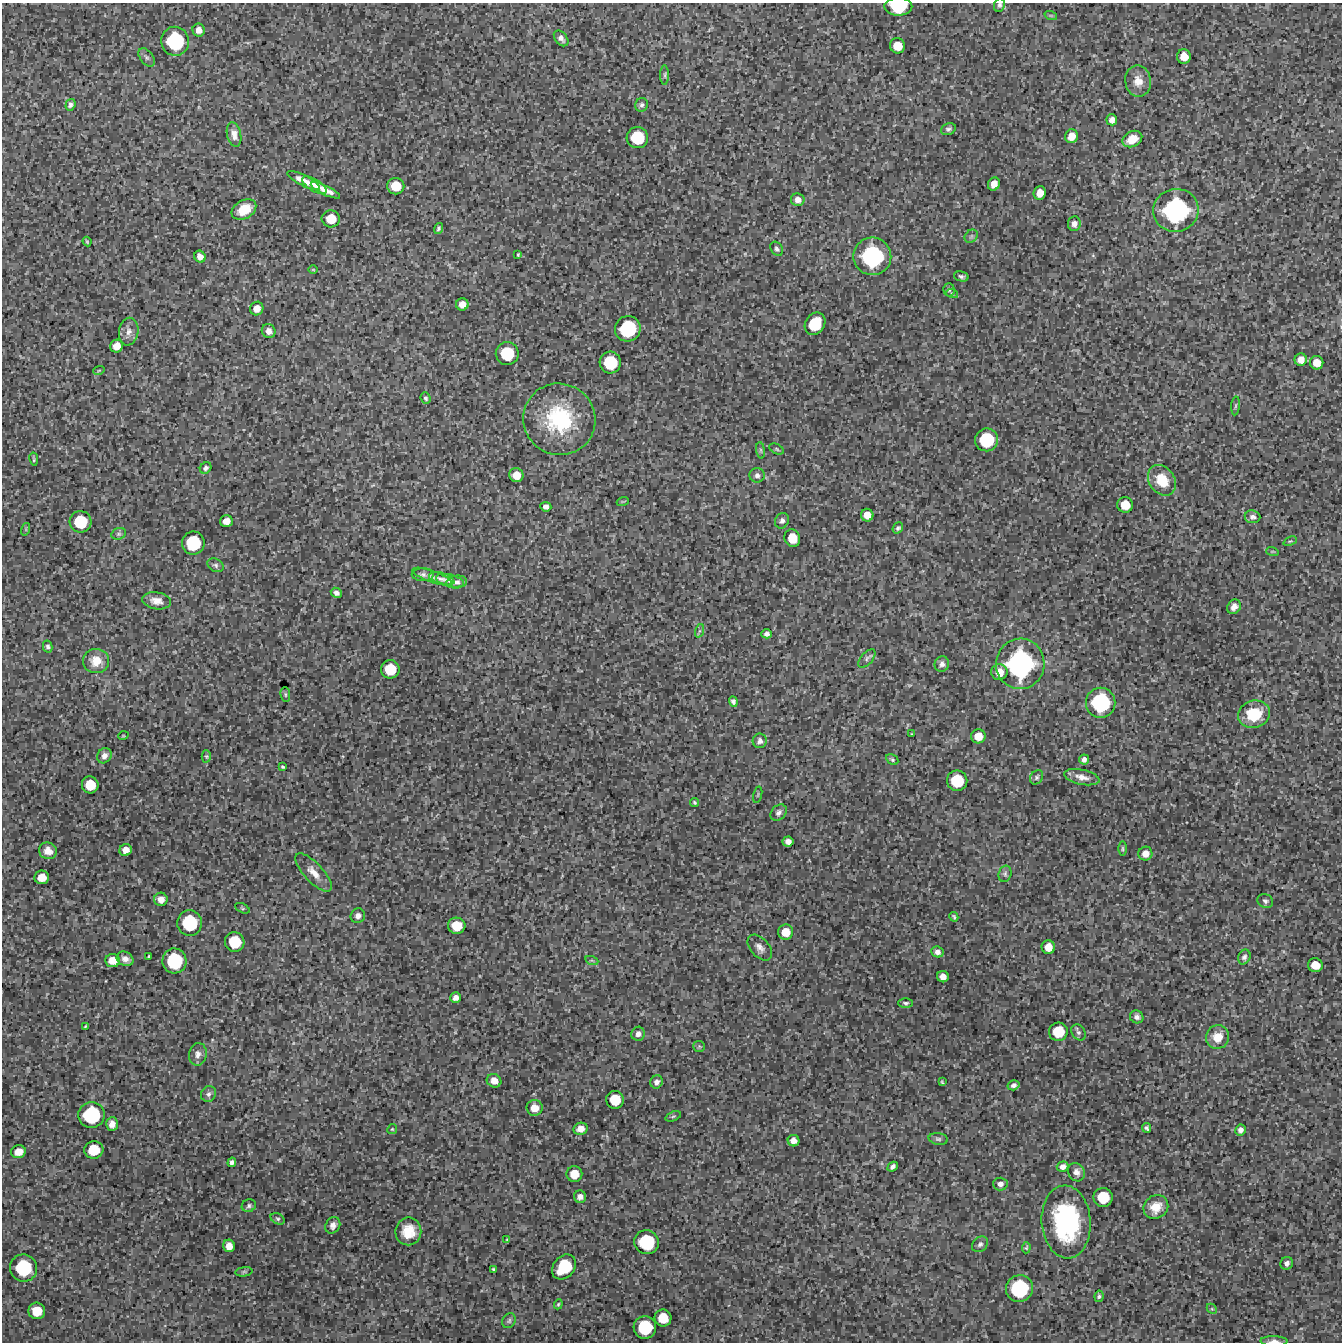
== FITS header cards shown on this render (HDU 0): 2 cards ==
NAXIS1  =                 1340 / length of data axis 1
NAXIS2  =                 1340 / length of data axis 2

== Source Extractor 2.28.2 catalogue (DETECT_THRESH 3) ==
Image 1340 x 1340 px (HDU 0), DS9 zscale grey, 1 PNG px = 1 image px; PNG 1344 x 1344 px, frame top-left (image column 1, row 1340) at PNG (2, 3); each listed source drawn as its Kron ellipse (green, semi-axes under 4 px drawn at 4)
Background 5460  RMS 580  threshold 1740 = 3 sigma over >= 5 px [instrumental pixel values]
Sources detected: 206; all 206 listed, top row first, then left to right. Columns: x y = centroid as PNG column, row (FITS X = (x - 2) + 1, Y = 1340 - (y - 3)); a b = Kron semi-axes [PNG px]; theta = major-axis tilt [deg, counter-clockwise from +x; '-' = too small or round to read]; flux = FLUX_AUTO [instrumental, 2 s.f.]
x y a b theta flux
999 5 7 5 67 9.2e+04
898 6 14 9 0 1.5e+06
1051 16 6 4 -19 5.5e+04
199 30 6 6 - 2.8e+05
561 38 9 6 -51 1.7e+05
175 41 14 14 - 2.4e+06
897 46 8 7 - 5.6e+05
1184 56 7 7 - 4.7e+05
147 57 10 6 -53 1.2e+05
665 75 10 4 90 7.3e+04
1138 81 15 13 -81 4.7e+05
70 105 6 5 - 1.2e+05
642 105 7 6 - 9.6e+04
1112 120 5 5 - 2.0e+05
948 129 8 5 19 9.8e+04
234 134 12 7 -78 2.7e+05
1071 136 7 6 - 3.8e+05
637 138 11 10 - 1.3e+06
1132 139 10 7 28 4.9e+05
304 180 18 5 -27 3.6e+05
994 184 7 6 - 3.2e+05
314 185 14 6 -31 2.2e+05
396 186 8 8 - 7.2e+05
325 190 16 4 -26 3.3e+05
1040 193 7 6 - 3.6e+05
798 200 7 6 - 2.2e+05
244 209 13 9 31 7.7e+05
1176 210 23 21 12 4.9e+06
331 219 9 8 - 6.7e+05
1074 224 7 6 - 1.9e+05
438 228 6 3 69 7.7e+04
971 236 7 6 - 9.1e+04
87 242 5 3 - 4.3e+04
777 249 7 5 -56 9.5e+04
518 255 4 2 - 4.1e+04
872 256 19 18 - 3.6e+06
200 257 6 5 - 2.4e+05
313 270 5 3 - 3.4e+04
961 276 7 5 -14 9.4e+04
949 290 6 5 - 6.7e+04
952 293 6 3 -19 4.9e+04
462 304 6 6 - 3.1e+05
257 309 7 6 - 3.1e+05
815 324 12 9 56 1.3e+06
628 329 13 12 - 2.1e+06
269 331 7 6 - 2.4e+05
129 332 14 9 81 2.5e+05
117 346 6 6 - 3.8e+05
507 353 11 11 - 1.4e+06
1301 360 6 6 - 3.0e+05
610 362 11 10 - 1.4e+06
1317 363 7 6 - 4.0e+05
99 370 6 3 20 3.6e+04
426 398 6 5 - 8.1e+04
1235 406 9 4 85 5.9e+04
559 419 36 35 - 3.6e+06
987 440 11 11 - 1.6e+06
777 449 7 5 -28 6.3e+04
761 450 8 4 -82 7.3e+04
34 459 7 3 -80 6.4e+04
206 468 6 5 - 1.0e+05
516 475 7 7 - 4.7e+05
757 475 7 7 - 1.5e+05
1162 480 16 13 -55 1.1e+06
623 501 6 3 18 4.0e+04
1125 505 8 7 - 6.0e+05
546 507 5 5 - 1.9e+05
867 515 6 6 - 3.4e+05
1252 517 8 6 -8 1.6e+05
226 521 6 6 - 3.0e+05
782 521 8 6 60 1.3e+05
80 522 11 10 - 1.3e+06
898 528 6 5 - 9.1e+04
26 529 6 4 73 5.0e+04
119 534 7 5 20 8.2e+04
792 538 9 7 -71 6.5e+05
1290 541 7 3 21 4.5e+04
193 543 11 11 - 1.6e+06
1272 551 6 4 -18 5.0e+04
215 565 9 6 -30 1.1e+05
423 575 11 6 -1 1.4e+05
432 577 21 5 -19 2.2e+05
442 579 13 6 -16 1.4e+05
450 581 14 6 -14 1.7e+05
457 582 10 6 6 1.5e+05
336 593 5 5 - 1.5e+05
157 601 15 8 -9 3.7e+05
1234 607 7 6 - 2.1e+05
699 631 7 4 71 7.1e+04
767 634 5 4 - 1.3e+05
48 646 6 4 -77 8.9e+04
867 658 11 5 49 1.1e+05
96 661 13 12 - 6.0e+05
942 664 8 7 - 1.6e+05
1020 664 25 24 - 5.7e+06
390 669 9 9 - 9.5e+05
999 672 8 8 - 4.6e+05
285 694 7 5 -84 6.7e+04
733 701 5 4 - 1.1e+05
1101 703 15 15 - 2.7e+06
1254 714 16 13 18 1.4e+06
911 734 4 2 - 2.9e+04
123 736 5 3 - 3.1e+04
978 736 7 7 - 4.3e+05
760 741 7 7 - 1.6e+05
104 756 8 6 55 1.9e+05
206 756 6 4 -89 5.5e+04
892 759 6 4 -30 6.9e+04
1084 759 5 5 - 1.4e+05
283 767 4 3 - 5.6e+04
1037 777 7 6 - 8.3e+04
1082 777 18 7 -12 3.2e+05
957 781 10 10 - 1.2e+06
90 785 8 8 - 7.7e+05
758 795 8 3 77 4.8e+04
695 802 5 4 - 5.8e+04
779 813 9 7 46 1.5e+05
788 841 5 5 - 2.1e+05
1123 849 7 3 90 5.5e+04
126 850 6 5 - 2.8e+05
48 851 9 8 - 3.0e+05
1145 854 7 7 - 2.8e+05
314 872 25 9 -47 5.0e+05
1005 874 8 6 75 9.3e+04
42 877 7 7 - 4.5e+05
161 899 7 6 - 2.9e+05
1265 901 8 6 -26 1.1e+05
242 908 8 4 -27 5.9e+04
358 916 7 7 - 1.7e+05
954 917 5 3 - 5.9e+04
190 923 13 12 - 1.8e+06
457 926 9 8 - 7.7e+05
786 932 8 7 - 5.0e+05
235 942 10 9 - 1.1e+06
1048 947 7 6 - 4.2e+05
760 948 15 9 -48 2.7e+05
937 952 6 5 - 1.7e+05
149 956 4 3 - 5.4e+04
1244 957 7 6 - 1.2e+05
125 959 9 7 -26 2.3e+05
113 960 7 6 - 4.5e+05
174 961 12 12 - 1.9e+06
592 961 6 4 -20 5.4e+04
1315 965 7 7 - 4.9e+05
943 977 6 5 - 2.5e+05
456 998 5 5 - 1.8e+05
906 1003 7 5 -1 8.4e+04
1137 1017 7 6 - 1.4e+05
85 1026 4 2 - 4.2e+04
1058 1032 9 9 - 9.8e+05
1078 1032 9 6 -54 9.7e+04
638 1034 7 6 - 1.7e+05
1218 1037 12 11 - 6.3e+05
699 1046 6 5 - 5.7e+04
198 1054 11 8 81 2.1e+05
494 1081 7 6 - 3.2e+05
656 1082 6 6 - 1.5e+05
942 1082 4 2 - 4.0e+04
1014 1085 6 5 - 1.3e+05
208 1094 8 7 - 1.2e+05
615 1100 9 9 - 8.4e+05
535 1108 8 8 - 4.1e+05
91 1115 13 13 - 2.2e+06
673 1116 8 4 21 6.1e+04
112 1124 7 6 - 2.6e+05
1146 1128 5 4 - 8.4e+04
392 1129 5 4 - 5.1e+04
580 1129 7 6 - 3.0e+05
1240 1130 6 5 - 1.7e+05
938 1139 9 5 -7 1.0e+05
794 1141 6 5 - 2.4e+05
94 1150 9 8 - 9.3e+05
18 1152 7 6 - 4.0e+05
232 1162 5 4 - 1.1e+05
893 1167 5 4 - 1.2e+05
1063 1167 6 5 - 1.8e+05
1076 1172 9 8 - 2.2e+05
574 1174 8 7 - 5.6e+05
1000 1184 7 6 - 1.6e+05
580 1197 6 6 - 2.0e+05
1103 1197 9 9 - 1.0e+06
249 1206 7 6 - 9.9e+04
1156 1207 13 11 37 6.1e+05
278 1219 7 5 -29 7.8e+04
1066 1222 36 24 -86 5.2e+06
333 1225 8 7 - 1.9e+05
408 1231 14 13 - 8.3e+05
507 1240 4 2 - 4.3e+04
646 1242 12 12 - 1.8e+06
980 1244 9 7 42 1.3e+05
229 1246 6 6 - 3.1e+05
1026 1248 6 4 87 5.0e+04
1287 1263 6 6 - 1.6e+05
564 1267 14 10 49 1.6e+06
23 1268 14 13 - 2.0e+06
493 1269 4 3 - 4.8e+04
244 1272 8 4 8 6.7e+04
1019 1289 13 13 - 2.3e+06
1099 1296 6 4 81 7.7e+04
558 1304 5 4 - 4.8e+04
1212 1309 6 4 -44 5.9e+04
37 1311 8 8 - 7.2e+05
663 1318 8 8 - 7.3e+05
509 1321 8 6 58 9.0e+04
645 1327 11 11 - 1.6e+06
1274 1341 14 5 -2 1.9e+05
At the frame edge (FLAGS 8, measured only in part): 3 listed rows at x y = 999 5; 898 6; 1274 1341